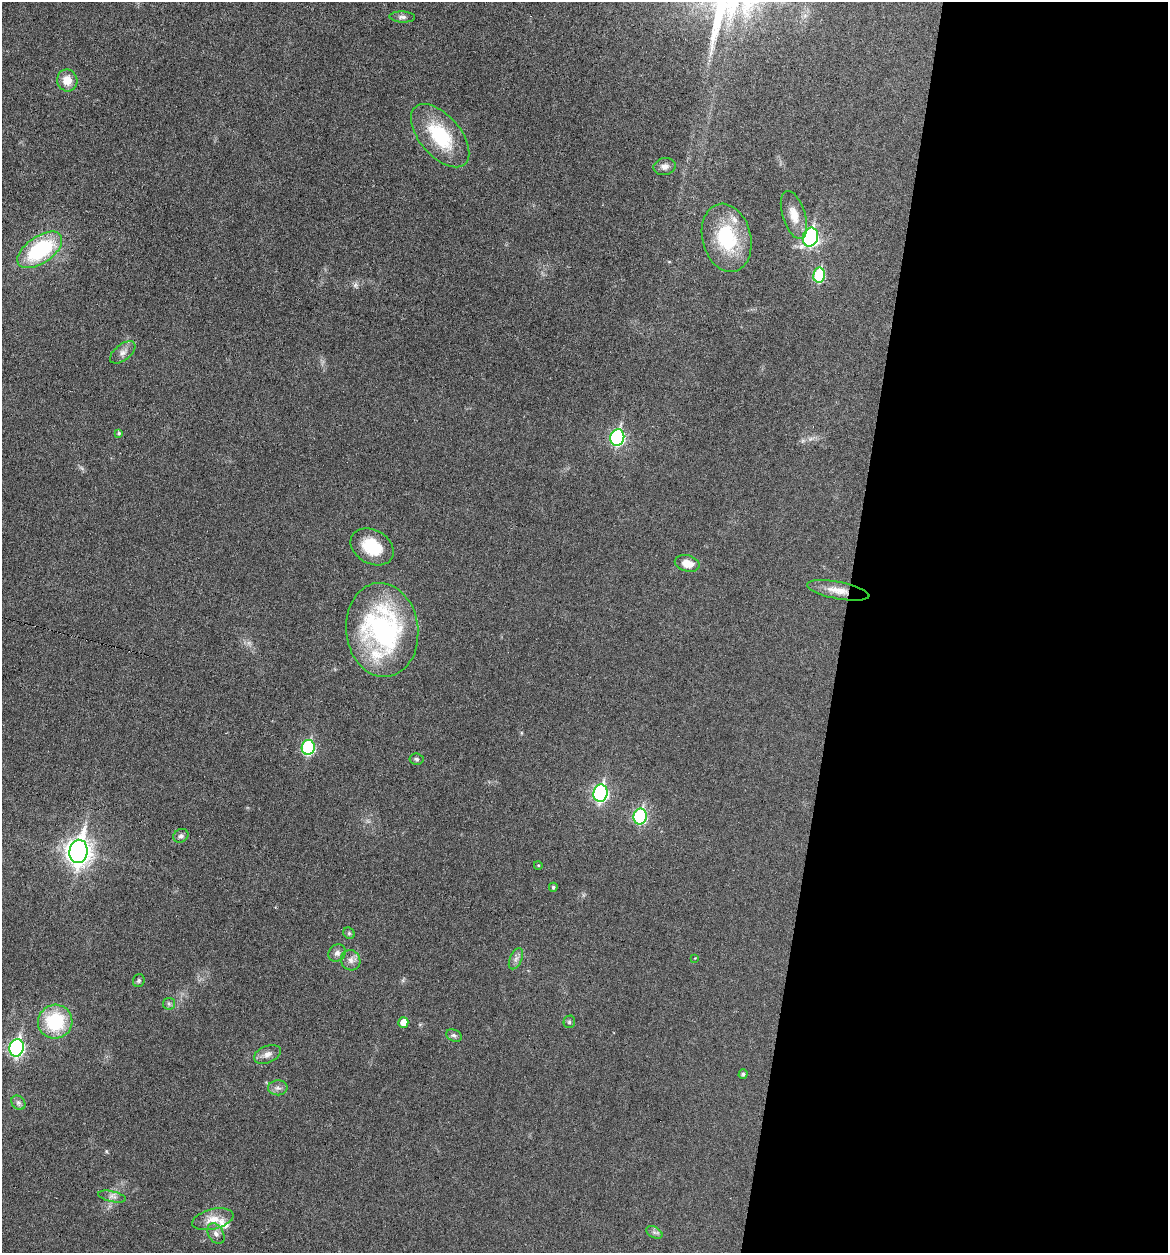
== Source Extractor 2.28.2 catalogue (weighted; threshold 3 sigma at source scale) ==
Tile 12 of 4 x 4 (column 4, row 3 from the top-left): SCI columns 3618-4783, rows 1254-2504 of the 5027 x 5007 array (HDU 1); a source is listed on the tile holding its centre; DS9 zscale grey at full resolution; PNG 1170 x 1255 px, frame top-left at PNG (2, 2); each listed source drawn as its Kron ellipse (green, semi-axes under 4 px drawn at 4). Shown black and unused: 28% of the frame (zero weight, under 3 of 6 exposures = <1% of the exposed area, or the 3 px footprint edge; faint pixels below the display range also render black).
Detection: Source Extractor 2.28.2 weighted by HDU 2 'WHT'; one run over the whole footprint, this tile lists its part. Background 0.0454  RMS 0.0044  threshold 0.0179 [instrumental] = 3 sigma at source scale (4.09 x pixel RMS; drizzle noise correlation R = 1.36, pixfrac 0.8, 0.05/0.05 arcsec/px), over >= 5 px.
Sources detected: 46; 2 inside a brighter listed object's ellipse — not listed separately; the other 44 listed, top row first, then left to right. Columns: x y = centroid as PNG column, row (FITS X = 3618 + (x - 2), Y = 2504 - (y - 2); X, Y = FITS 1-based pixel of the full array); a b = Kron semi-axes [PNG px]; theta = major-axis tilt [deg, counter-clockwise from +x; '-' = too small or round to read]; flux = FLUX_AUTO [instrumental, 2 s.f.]
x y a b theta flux
402 17 12 5 -2 1.4
67 80 11 10 - 5.7
440 136 38 20 -49 25
665 166 11 8 9 2.1
794 215 25 11 -72 6.3
810 237 9 7 75 72
727 238 34 24 -76 27
40 250 25 13 35 37
819 275 7 6 - 27
123 352 15 8 38 2.3
119 433 4 4 - 0.6
617 437 8 7 - 63
372 547 23 16 -30 14
687 563 12 8 -15 5.4
838 590 32 8 -11 6
382 630 47 36 -83 81
308 747 7 6 - 43
416 759 7 5 -6 0.85
601 793 9 7 81 81
640 816 8 6 77 44
181 836 8 6 30 1.2
78 851 12 9 81 350
538 865 4 3 - 0.33
553 887 4 4 - 0.7
349 933 6 5 - 0.71
337 953 9 8 - 1.8
695 958 3 3 - 0.25
516 959 11 6 65 1.6
351 960 10 9 - 2.4
139 981 6 6 - 0.73
169 1004 6 5 - 0.9
55 1022 17 17 - 25
403 1022 5 5 - 4.5
569 1022 6 5 - 0.81
454 1036 8 6 -26 1.1
17 1048 9 7 78 86
267 1054 14 8 23 2.6
743 1074 5 4 - 0.85
278 1088 10 7 3 1.8
18 1103 8 6 -45 1.1
112 1196 14 5 -12 1.9
213 1219 21 10 14 5.4
654 1232 9 5 -28 1.2
216 1234 11 7 -60 2
Overlapping masked pixels (flux is a lower limit): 1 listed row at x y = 838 590